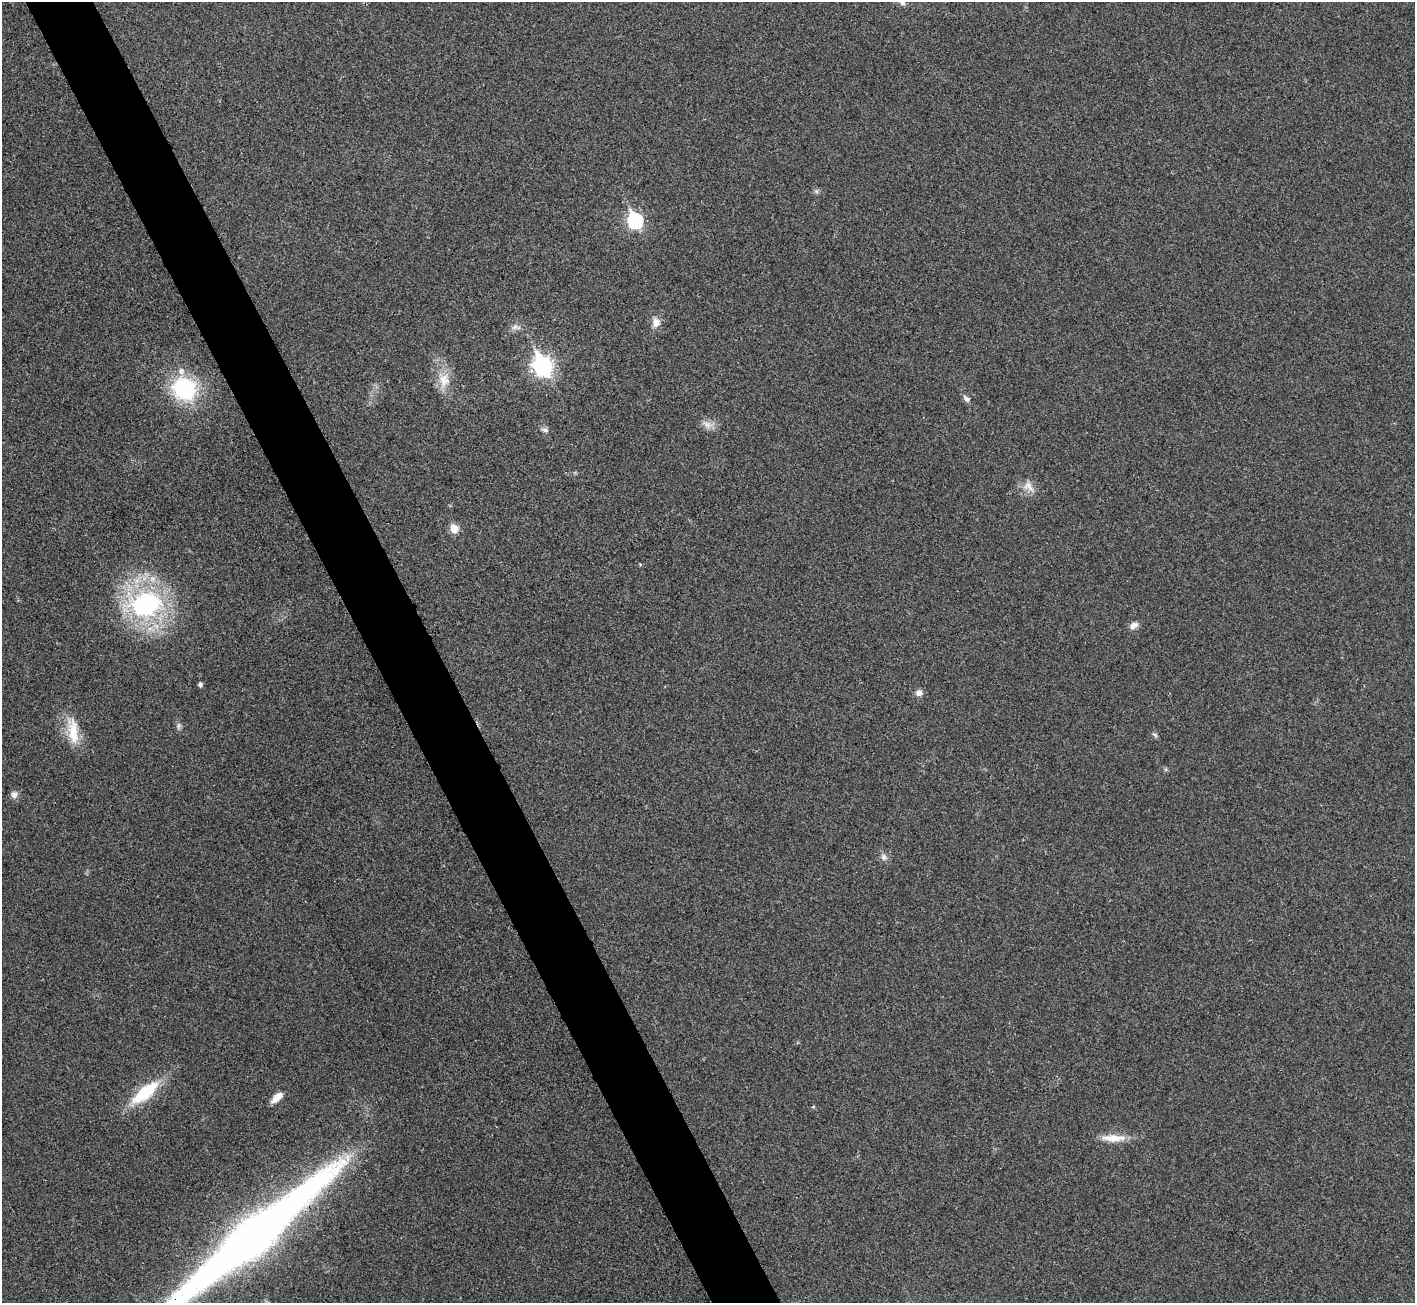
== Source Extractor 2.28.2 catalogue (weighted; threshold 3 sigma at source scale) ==
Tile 11 of 4 x 4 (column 3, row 3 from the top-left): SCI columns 2833-4245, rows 1462-2762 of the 5667 x 5657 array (HDU 1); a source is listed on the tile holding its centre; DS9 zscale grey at full resolution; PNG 1417 x 1305 px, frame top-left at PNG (2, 2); no overlay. Shown black and unused: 5% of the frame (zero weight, under 3 of 4 exposures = <1% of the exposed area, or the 3 px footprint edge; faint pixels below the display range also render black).
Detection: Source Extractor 2.28.2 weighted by HDU 2 'WHT'; one run over the whole footprint, this tile lists its part. Background 0.0505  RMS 0.0067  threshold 0.0303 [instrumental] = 3 sigma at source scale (4.5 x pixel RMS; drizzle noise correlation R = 1.50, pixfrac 1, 0.05/0.05 arcsec/px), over >= 5 px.
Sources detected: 29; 1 inside a brighter listed object's ellipse — not listed separately; the other 28 listed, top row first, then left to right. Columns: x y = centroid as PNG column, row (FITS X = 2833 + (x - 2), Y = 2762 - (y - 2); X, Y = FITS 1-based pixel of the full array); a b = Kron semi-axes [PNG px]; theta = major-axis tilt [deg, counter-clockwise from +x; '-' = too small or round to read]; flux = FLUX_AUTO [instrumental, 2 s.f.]
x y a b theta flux
902 2 8 7 - 2.4
816 191 6 5 - 1.3
635 220 8 7 - 120
656 322 12 9 -86 5.3
515 327 8 5 32 2.2
542 366 10 7 -67 270
444 380 21 16 84 12
184 389 30 27 -30 51
966 399 10 6 -48 2.3
707 424 14 8 -35 4.5
545 430 9 5 -8 2
1028 487 18 10 -43 6.3
454 529 6 5 - 16
640 564 5 3 - 0.62
146 604 34 26 15 100
1134 625 11 7 24 3.9
200 684 4 4 - 1.9
919 693 9 8 - 3.1
178 726 11 4 81 1.6
73 732 35 13 -85 17
1155 735 9 4 -36 1.2
14 795 10 8 -89 3.2
884 857 9 7 89 2.6
145 1092 32 12 39 35
277 1097 16 7 41 6
813 1107 5 3 - 0.61
1113 1138 33 9 0 11
252 1236 192 26 40 600
Overlapping masked pixels (flux is a lower limit): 1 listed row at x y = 252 1236
Isophote crosses this tile's border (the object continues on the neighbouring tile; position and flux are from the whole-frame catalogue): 2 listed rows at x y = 902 2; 252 1236